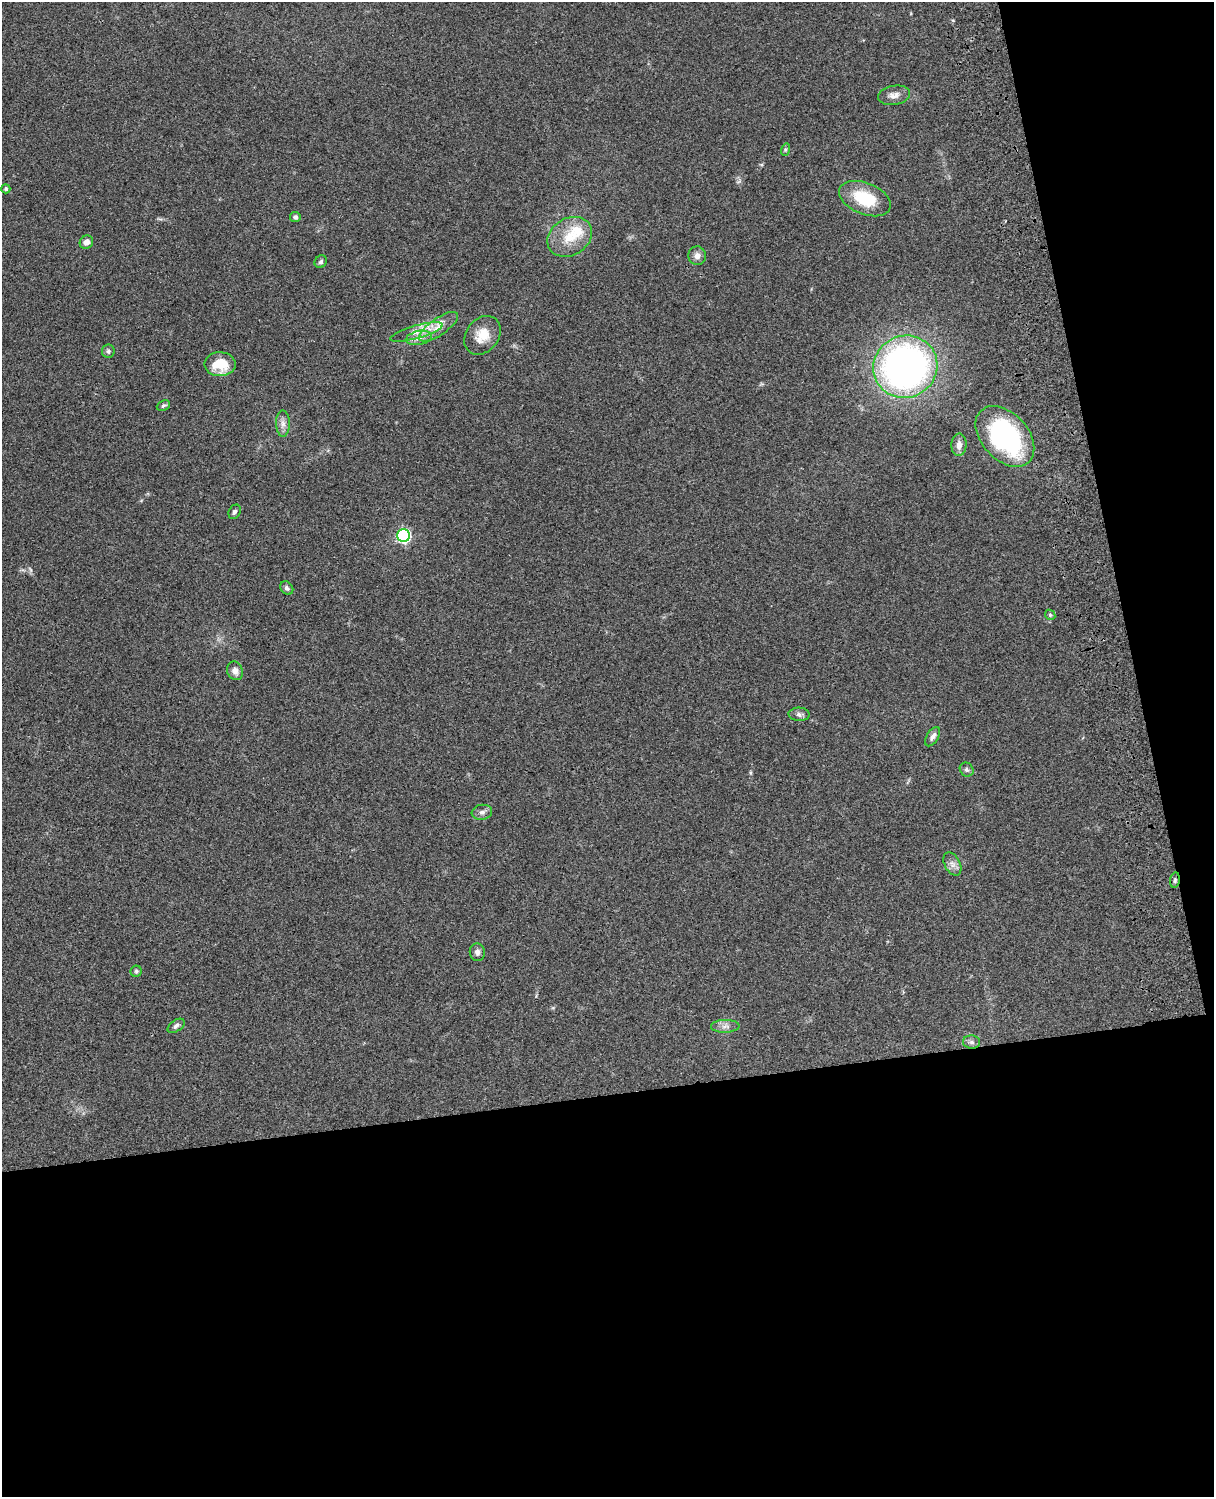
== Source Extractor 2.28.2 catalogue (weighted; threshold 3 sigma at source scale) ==
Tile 12 of 4 x 3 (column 4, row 3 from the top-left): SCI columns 3758-4969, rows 278-1772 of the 5088 x 4927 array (HDU 1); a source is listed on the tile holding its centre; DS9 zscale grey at full resolution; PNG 1216 x 1499 px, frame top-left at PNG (2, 2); each listed source drawn as its Kron ellipse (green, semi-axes under 4 px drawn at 4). Shown black and unused: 33% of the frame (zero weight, under 3 of 4 exposures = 6% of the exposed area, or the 3 px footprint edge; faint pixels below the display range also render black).
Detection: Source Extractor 2.28.2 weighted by HDU 2 'WHT'; one run over the whole footprint, this tile lists its part. Background 0.0774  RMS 0.0058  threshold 0.0259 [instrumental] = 3 sigma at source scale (4.5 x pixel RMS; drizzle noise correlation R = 1.50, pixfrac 1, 0.05/0.05 arcsec/px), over >= 5 px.
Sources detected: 37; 1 inside a brighter listed object's ellipse — not listed separately; the other 36 listed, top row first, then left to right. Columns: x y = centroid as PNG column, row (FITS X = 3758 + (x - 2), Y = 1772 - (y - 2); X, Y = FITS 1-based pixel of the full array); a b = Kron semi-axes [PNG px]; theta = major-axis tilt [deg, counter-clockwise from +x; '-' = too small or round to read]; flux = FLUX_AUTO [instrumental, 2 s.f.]
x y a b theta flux
894 95 16 9 10 3.9
785 150 6 4 72 0.79
6 189 4 4 - 1
865 199 27 15 -22 23
295 217 5 5 - 1.6
570 237 23 18 31 15
86 242 7 6 - 3.4
697 256 9 9 - 3.2
321 262 7 6 - 1.4
438 327 23 8 35 7.4
417 332 27 6 16 6.8
482 335 21 16 52 10
419 338 13 7 11 4
108 351 7 6 - 1.5
220 364 16 12 -1 14
905 367 32 31 - 250
163 406 7 5 25 1
283 424 13 7 -89 3
1005 436 35 23 -47 100
959 445 11 7 87 3.7
235 512 8 5 64 1.6
404 535 6 6 - 95
287 588 7 5 -47 1.6
1050 615 6 4 -46 0.81
235 671 9 7 -69 3.3
799 714 10 7 -3 1.9
933 737 11 5 57 2.4
967 770 7 6 - 1.4
482 812 10 7 7 2.3
952 864 12 7 -62 2.9
1175 880 8 5 81 1.2
477 952 9 7 -84 2
136 971 5 5 - 0.96
176 1026 9 5 34 1.7
725 1026 14 6 1 3
972 1042 8 6 -2 1.9
Overlapping masked pixels (flux is a lower limit): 1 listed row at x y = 1175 880